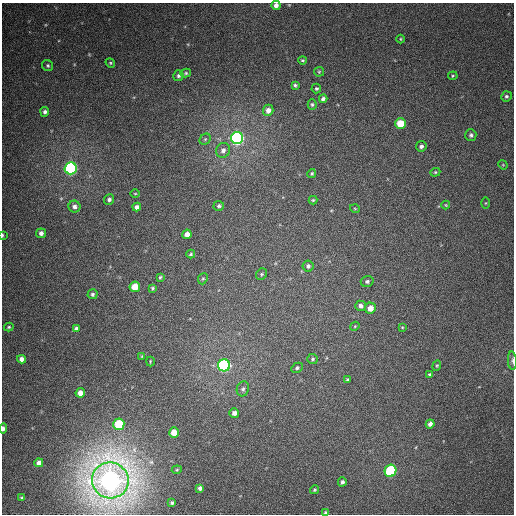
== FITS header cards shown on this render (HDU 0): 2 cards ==
NAXIS1  =                  512
NAXIS2  =                  512

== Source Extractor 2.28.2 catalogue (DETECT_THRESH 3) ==
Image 512 x 512 px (HDU 0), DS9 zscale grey, 1 PNG px = 1 image px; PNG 516 x 516 px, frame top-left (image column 1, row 512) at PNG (2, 3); each listed source drawn as its Kron ellipse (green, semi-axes under 4 px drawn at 4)
Background 379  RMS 9.4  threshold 28.3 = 3 sigma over >= 5 px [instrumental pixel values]
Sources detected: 80; all 80 listed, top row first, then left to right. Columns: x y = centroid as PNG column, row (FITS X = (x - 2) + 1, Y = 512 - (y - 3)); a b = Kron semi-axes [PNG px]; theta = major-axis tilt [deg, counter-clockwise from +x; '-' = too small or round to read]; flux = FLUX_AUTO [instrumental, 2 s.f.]
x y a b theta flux
276 5 5 4 - 3200
400 39 4 3 - 570
302 60 4 3 - 780
110 63 5 4 - 820
48 66 6 5 - 1100
319 72 5 5 - 780
186 73 5 4 - 850
178 76 5 5 - 1400
453 76 5 4 - 750
295 85 4 3 - 1100
316 89 5 5 - 1100
506 96 5 5 - 1400
323 99 4 4 - 1800
312 105 5 4 - 1100
268 110 5 5 - 3500
45 112 5 4 - 1600
400 123 5 5 - 16000
471 135 6 5 - 1500
237 138 6 6 - 190000
205 139 6 5 - 930
421 146 5 5 - 2100
223 150 7 6 - 2700
503 165 5 4 - 520
71 168 6 6 - 130000
435 172 5 4 - 810
312 173 4 3 - 910
135 194 5 3 - 620
109 199 5 5 - 1800
313 200 4 4 - 770
486 203 5 3 - 610
446 205 4 4 - 590
219 206 5 5 - 1200
74 207 6 6 - 2600
137 207 4 4 - 2500
355 209 5 3 - 560
41 233 5 4 - 2500
187 234 5 4 - 4000
2 235 4 2 - 760
191 254 4 3 - 830
308 266 6 5 - 1700
261 274 6 5 - 1000
160 277 4 3 - 780
203 279 6 4 67 850
367 281 6 5 - 1300
135 287 5 5 - 12000
152 288 3 3 - 870
93 294 5 5 - 1300
360 306 5 5 - 2100
370 308 5 5 - 5900
355 326 5 3 - 580
9 327 5 3 - 850
402 327 4 3 - 660
76 328 4 3 - 1600
142 356 4 3 - 530
21 359 4 4 - 2800
312 359 5 5 - 1100
150 361 5 2 - 510
512 361 9 4 -86 1500
224 365 6 6 - 120000
437 366 5 4 - 760
297 368 6 4 30 1200
430 374 4 3 - 990
347 380 4 3 - 970
243 389 7 6 - 1700
80 393 4 4 - 4400
234 413 5 4 - 2400
119 424 5 5 - 31000
430 424 4 4 - 2300
3 428 5 3 - 2500
174 433 5 5 - 7400
39 463 4 4 - 2900
177 470 5 3 - 630
390 471 6 6 - 61000
110 480 18 18 - 790000
342 482 4 4 - 1500
200 488 4 4 - 2100
314 490 5 3 - 730
21 498 3 3 - 630
172 503 3 3 - 1000
326 513 4 3 - 1200
At the frame edge (FLAGS 8, measured only in part): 5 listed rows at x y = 276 5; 2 235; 512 361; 3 428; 326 513